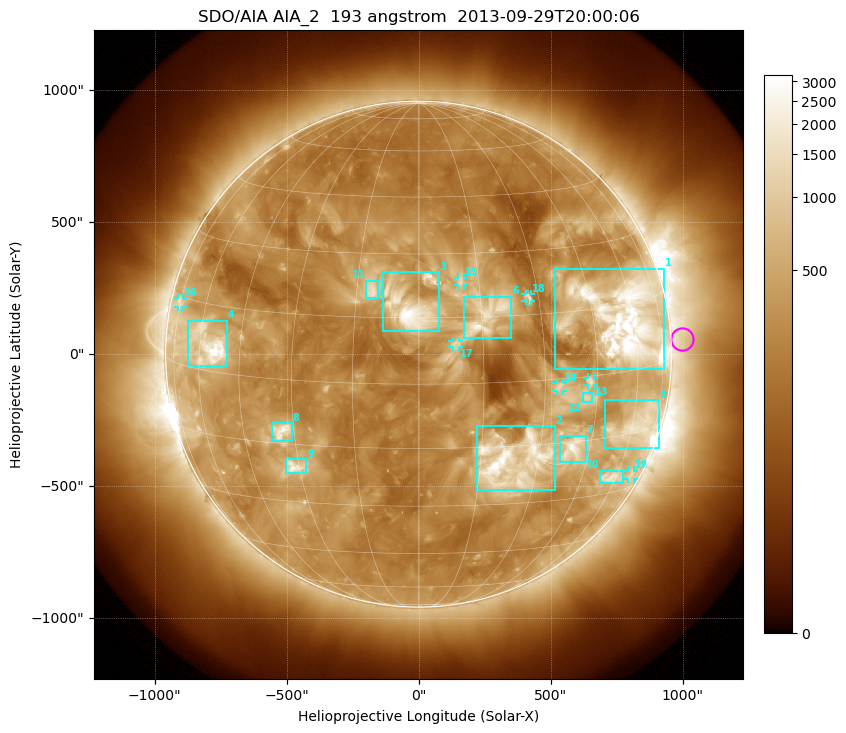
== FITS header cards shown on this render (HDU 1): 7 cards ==
TELESCOP= 'SDO/AIA'
INSTRUME= 'AIA_2'
WAVELNTH=                  193
WAVEUNIT= 'angstrom'
DATE-OBS= '2013-09-29T20:00:06.84'
CTYPE1  = 'HPLN-TAN'
CTYPE2  = 'HPLT-TAN'

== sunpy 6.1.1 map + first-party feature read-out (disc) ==
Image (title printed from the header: SDO/AIA AIA_2  193 angstrom  2013-09-29T20:00:06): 1024 x 1024 px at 2.4 arcsec/px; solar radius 958 arcsec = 399 px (full disc in frame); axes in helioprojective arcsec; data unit not stated in the header (colour bar unlabelled)
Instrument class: DISC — disc imager (sunpy class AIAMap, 193 A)
Bright regions (active regions / flare kernels): reference = the median radial profile (limb darkening/brightening removed); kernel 9 px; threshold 5 sigma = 667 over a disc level ~278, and >= 1.15x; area >= 12 px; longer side >= 10 px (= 24 arcsec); searched inside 0.97 R_sun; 19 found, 19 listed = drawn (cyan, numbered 1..; 7 of them under ~33 arcsec drawn as corner ticks so the feature stays visible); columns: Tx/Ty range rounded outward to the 5 arcsec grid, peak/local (2 s.f.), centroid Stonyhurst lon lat
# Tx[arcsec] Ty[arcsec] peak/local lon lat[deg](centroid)
1 515..930 -55..325 17 +56 +12
2 220..515 -515..-270 16 +23 -19
3 -135..80 85..310 9.1 -2 +17
4 -875..-725 -45..130 15 -56 +6
5 705..910 -355..-170 5.8 +63 -13
6 170..350 60..220 7.5 +16 +15
7 535..635 -410..-310 8.4 +40 -17
8 -555..-480 -330..-260 8.2 -33 -12
9 -505..-425 -450..-395 7.3 -31 -21
10 685..775 -490..-440 5.9 +58 -26
11 -200..-150 210..280 6.1 -11 +21
12 620..660 -180..-145 4 +42 -5
13 640..665 -120..-85 5 +43 -1
14 520..550 -140..-110 4.4 +34 -2
15 150..170 260..290 4.1 +11 +23
16 -915..-890 180..210 3.3 -75 +14
17 130..155 25..50 3.3 +9 +9
18 405..425 200..230 5 +27 +19
19 795..815 -475..-440 3 +69 -26
Off-limb structures (1.02-1.3 R_sun): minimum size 162 px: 4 found; the strongest spans PA ~235..305 deg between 1.02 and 1.3 R_sun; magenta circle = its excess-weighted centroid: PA ~275 deg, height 1.04 R_sun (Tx ~1000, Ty ~60 arcsec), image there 1.7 x the reference